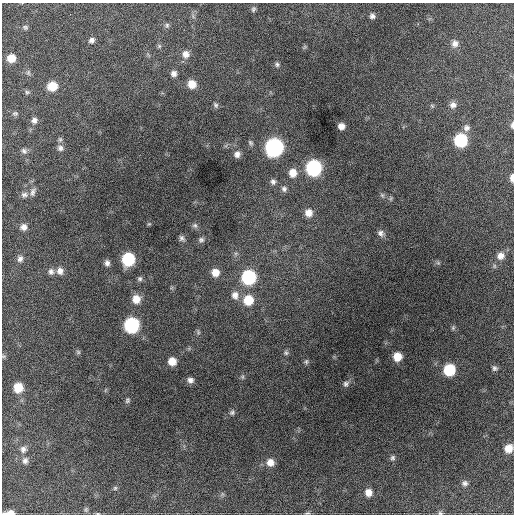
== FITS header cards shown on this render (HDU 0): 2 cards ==
NAXIS1  =                  512 / Axis length
NAXIS2  =                  512 / Axis length

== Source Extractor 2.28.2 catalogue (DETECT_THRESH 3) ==
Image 512 x 512 px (HDU 0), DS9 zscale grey, 1 PNG px = 1 image px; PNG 516 x 516 px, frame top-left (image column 1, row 512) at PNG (2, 3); no overlay
Background 1320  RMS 31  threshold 94.4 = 3 sigma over >= 5 px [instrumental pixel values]
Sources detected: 86; all 86 listed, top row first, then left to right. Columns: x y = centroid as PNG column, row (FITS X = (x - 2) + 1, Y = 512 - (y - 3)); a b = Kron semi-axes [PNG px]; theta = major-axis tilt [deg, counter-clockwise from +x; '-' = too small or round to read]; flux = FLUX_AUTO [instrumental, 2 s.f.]
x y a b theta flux
253 9 8 5 71 4500
70 14 2 2 - 4600
372 16 7 6 - 6800
167 25 7 6 - 4200
25 27 7 6 - 4000
92 40 7 6 - 6600
455 43 9 8 - 12000
159 46 6 5 - 3500
186 54 10 9 - 14000
11 58 8 8 - 27000
277 64 6 5 - 4400
28 73 8 6 -90 4800
174 73 7 7 - 8600
192 84 9 8 - 24000
52 86 9 8 - 39000
27 92 7 6 - 4200
216 105 8 5 -52 4600
453 105 10 9 - 10000
15 113 8 7 - 4900
34 120 8 7 - 8500
512 125 8 3 87 4700
341 126 6 6 - 12000
466 128 9 8 - 9100
60 139 7 6 - 4100
461 140 9 8 - 150000
251 143 8 6 -58 4500
274 147 10 9 - 550000
60 148 9 8 - 8100
24 151 8 7 - 6300
237 154 8 8 - 10000
313 168 9 9 - 310000
293 173 10 9 - 22000
512 178 8 4 89 9800
273 182 8 7 - 7000
284 189 8 7 - 7200
33 192 12 6 71 7800
24 195 9 7 6 7200
382 195 7 4 -45 3700
391 198 7 4 71 3200
308 213 9 8 - 19000
195 225 8 7 - 5200
23 227 7 7 - 10000
381 233 9 7 -52 8000
182 238 8 6 -53 5800
201 240 7 7 - 5400
501 256 10 10 - 16000
20 259 8 7 - 7800
128 259 9 8 - 140000
107 263 7 6 - 7900
60 271 9 8 - 12000
51 272 9 8 - 8100
215 272 9 8 - 20000
248 277 9 9 - 200000
140 279 7 6 - 4700
235 295 11 10 - 15000
136 299 9 8 - 25000
248 300 10 9 - 48000
132 325 9 9 - 270000
453 328 6 5 - 3400
198 332 6 4 -73 3400
78 352 6 5 - 3600
286 353 7 6 - 4400
3 356 6 4 -72 2700
397 357 7 7 - 30000
172 361 7 7 - 24000
306 362 7 5 90 4100
495 368 7 6 - 5300
449 370 8 8 - 94000
242 377 6 5 - 3500
190 380 7 6 - 8600
346 384 8 7 - 6300
18 388 8 7 - 37000
127 400 7 6 - 4000
232 412 7 7 - 5200
509 448 9 8 - 26000
23 449 9 8 - 8700
393 458 7 6 - 4700
25 461 9 8 - 8200
270 462 9 9 - 17000
465 483 8 7 - 6600
115 488 6 5 - 3300
368 492 8 8 - 16000
86 509 7 5 90 3400
9 513 12 4 3 17000
307 513 8 4 12 3500
440 513 6 5 - 4100
At the frame edge (FLAGS 8, measured only in part): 7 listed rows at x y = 512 125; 512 178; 509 448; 86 509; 9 513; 307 513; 440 513